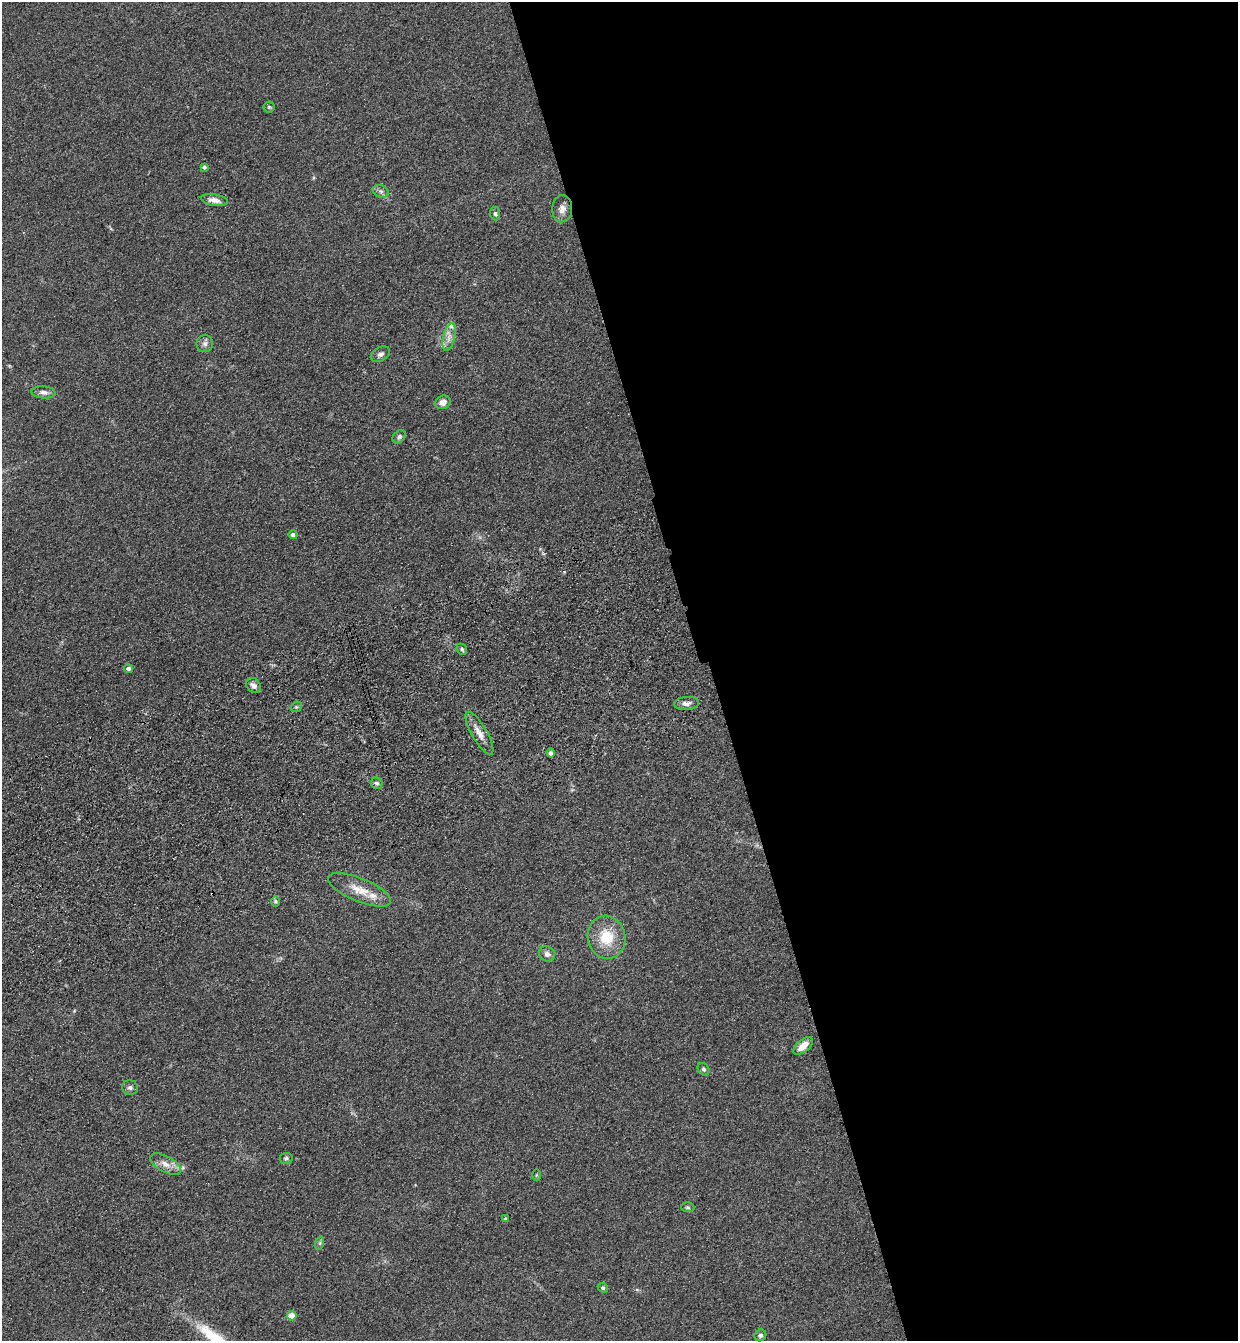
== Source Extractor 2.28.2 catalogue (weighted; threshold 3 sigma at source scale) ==
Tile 8 of 4 x 4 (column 4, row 2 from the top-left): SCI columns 3911-5146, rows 2790-4128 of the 5469 x 5580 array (HDU 1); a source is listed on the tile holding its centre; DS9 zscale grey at full resolution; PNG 1240 x 1343 px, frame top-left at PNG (2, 2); each listed source drawn as its Kron ellipse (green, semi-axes under 4 px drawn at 4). Shown black and unused: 43% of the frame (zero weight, under 3 of 4 exposures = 6% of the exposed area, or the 3 px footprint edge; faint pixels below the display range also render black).
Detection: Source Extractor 2.28.2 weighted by HDU 2 'WHT'; one run over the whole footprint, this tile lists its part. Background 0.157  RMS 0.01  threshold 0.045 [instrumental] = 3 sigma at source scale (4.5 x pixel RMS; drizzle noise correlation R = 1.50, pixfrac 1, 0.05/0.05 arcsec/px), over >= 5 px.
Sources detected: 39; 2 inside a brighter listed object's ellipse — not listed separately; the other 37 listed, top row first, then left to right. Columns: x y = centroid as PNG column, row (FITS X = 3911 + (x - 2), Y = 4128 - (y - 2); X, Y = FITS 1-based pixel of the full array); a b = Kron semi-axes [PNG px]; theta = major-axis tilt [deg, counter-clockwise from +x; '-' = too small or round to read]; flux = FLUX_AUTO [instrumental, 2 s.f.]
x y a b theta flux
269 107 5 5 - 1.2
204 167 4 4 - 2.2
381 191 8 6 -21 2.9
214 200 14 6 -9 6.3
562 209 13 10 86 6.5
495 214 7 5 -84 1.7
449 337 14 6 76 6
205 344 8 8 - 3.6
380 354 10 6 29 3.4
44 392 12 6 -4 4.2
443 402 8 6 23 6.7
399 437 7 5 47 2.6
293 535 4 4 - 3.3
462 649 6 5 - 1.5
128 669 4 4 - 4
254 685 8 6 -47 4.2
687 703 12 6 4 4.5
296 707 6 4 43 1.6
479 733 24 7 -60 9.2
551 753 4 4 - 3.1
377 783 6 5 - 2.4
359 890 34 11 -22 18
275 901 5 4 - 1.5
606 937 22 18 -74 29
547 954 8 7 - 4.4
803 1046 11 6 40 10
703 1069 7 5 -49 1.9
130 1088 8 7 - 2.9
286 1158 6 5 - 1.9
165 1164 17 8 -28 8
536 1175 6 4 89 1.1
688 1207 7 5 -2 1.6
506 1219 4 4 - 1.5
320 1243 7 4 72 1.6
603 1288 5 4 - 1.8
292 1316 4 4 - 14
760 1335 6 5 - 1.9